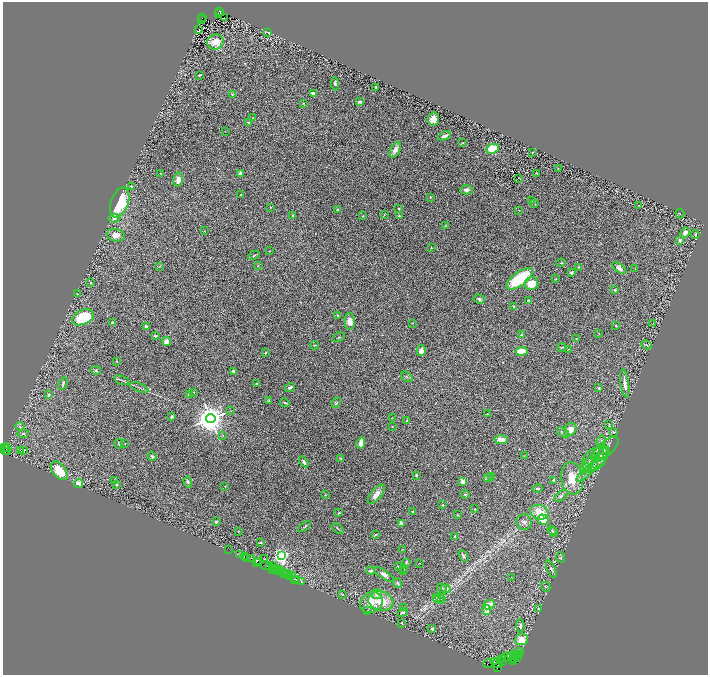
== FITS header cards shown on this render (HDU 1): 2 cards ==
NAXIS1  =                 1411
NAXIS2  =                 1346

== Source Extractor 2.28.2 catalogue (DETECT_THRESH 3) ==
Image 1411 x 1346 px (HDU 1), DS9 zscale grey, zoomed out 1/2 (1 PNG px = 2 x 2 image px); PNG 710 x 677 px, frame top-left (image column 2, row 1346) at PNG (3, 2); each listed source drawn as its Kron ellipse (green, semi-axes under 4 px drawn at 4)
Background 3.44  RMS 0.065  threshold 0.195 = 3 sigma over >= 5 px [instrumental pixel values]
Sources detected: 290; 30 cannot appear on this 1/2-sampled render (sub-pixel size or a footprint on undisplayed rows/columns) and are neither listed nor drawn; the other 260 listed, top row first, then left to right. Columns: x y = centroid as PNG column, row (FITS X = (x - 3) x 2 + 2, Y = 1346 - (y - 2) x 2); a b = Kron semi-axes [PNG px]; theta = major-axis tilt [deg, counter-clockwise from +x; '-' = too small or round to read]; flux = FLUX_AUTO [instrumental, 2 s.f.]
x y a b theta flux
220 11 4 2 - 2100
218 13 2 1 - 480
203 18 3 2 - 1500
224 18 2 1 - 20
201 20 2 1 - 280
199 30 2 1 - 3.1
268 32 4 2 - 12
215 42 8 7 - 160
199 75 2 2 - 13
335 84 7 4 -84 31
376 87 3 2 - 13
232 94 2 2 - 37
313 94 4 2 - 35
360 102 3 2 - 17
303 103 3 2 - 7.2
253 118 3 2 - 6.4
433 119 6 6 - 93
248 122 3 2 - 12
225 132 2 1 - 2.5
444 136 7 3 23 36
463 143 3 2 - 10
493 149 6 4 22 350
395 150 8 5 61 56
532 152 2 2 - 4.8
558 168 2 1 - 3.6
161 173 2 2 - 6.2
240 173 4 3 - 37
537 173 2 2 - 13
518 178 2 1 - 0.97
178 179 7 4 83 82
131 186 3 2 - 8.8
466 190 6 4 1 42
241 195 2 2 - 7.8
430 197 2 2 - 14
532 201 3 2 - 5.7
120 202 16 8 70 540
535 204 3 2 - 5.9
638 205 2 2 - 12
270 207 2 2 - 5.6
399 209 2 2 - 7.8
337 210 4 3 - 19
519 210 3 1 - 4.8
680 214 5 1 - 4.9
384 215 3 3 - 9.2
293 216 4 3 - 22
363 216 2 2 - 8.3
399 216 3 2 - 9.6
114 218 6 4 7 25
445 226 3 3 - 8.7
204 231 3 1 - 4.1
685 233 5 4 - 74
116 235 9 6 -11 96
695 235 4 3 - 15
680 240 3 3 - 26
431 248 2 2 - 7.6
269 251 3 2 - 3.9
254 255 6 2 30 13
561 263 4 2 - 7.7
258 266 3 2 - 5.6
159 267 3 2 - 6.2
579 267 3 2 - 6.7
619 268 8 4 -37 78
635 269 2 2 - 3.8
571 272 4 3 - 24
519 279 15 6 36 590
556 279 3 3 - 8.4
91 283 3 2 - 17
531 284 7 6 - 200
615 290 3 3 - 14
78 294 3 2 - 8.2
479 299 6 3 -18 20
528 300 3 2 - 11
514 306 3 3 - 13
337 315 3 3 - 15
83 317 11 7 25 530
350 321 8 5 -89 100
112 323 4 3 - 19
412 323 3 2 - 4.3
653 323 3 2 - 4.9
146 326 2 2 - 110
616 326 3 2 - 8.6
599 333 2 2 - 4.1
521 335 3 3 - 16
155 336 2 2 - 26
338 337 7 2 27 11
576 339 3 2 - 6.9
166 342 4 4 - 56
315 345 4 1 - 6.8
646 345 5 3 - 13
562 347 5 2 - 13
568 349 3 2 - 5.3
421 351 5 3 - 58
522 351 6 4 3 250
266 353 3 3 - 10
117 361 2 1 - 4.5
96 370 5 3 - 15
233 371 2 2 - 33
407 377 7 2 -36 15
122 380 8 2 -20 21
625 383 14 3 -82 62
63 384 6 3 69 26
257 384 3 2 - 16
290 387 5 3 - 26
139 388 10 2 -22 20
599 388 4 3 - 15
194 392 3 2 - 8.4
48 395 3 3 - 29
189 395 3 3 - 36
269 401 4 2 - 17
285 403 5 2 - 16
336 403 5 4 - 15
231 411 3 2 - 6.5
487 414 3 2 - 6.6
172 416 3 2 - 13
392 418 3 2 - 4.3
211 419 5 4 - 21000
407 421 2 2 - 13
609 424 3 2 - 5.7
20 426 4 3 - 11
392 427 3 2 - 7.7
570 430 7 6 - 79
613 432 4 3 - 9.3
563 433 7 3 -32 20
23 434 5 4 - 18
223 435 2 2 - 5.2
501 440 6 3 4 100
601 441 6 4 79 28
125 443 2 1 - 3.9
361 443 5 3 - 100
119 444 4 3 - 18
7 447 4 2 - 960
4 448 3 1 - 310
605 449 17 7 39 88
6 450 5 2 - 2200
24 450 2 1 - 10
21 451 3 2 - 15
8 452 2 1 - 730
604 453 7 5 65 29
598 454 6 5 - 29
601 455 9 3 45 25
152 456 4 4 - 20
524 456 3 2 - 5.8
340 458 3 2 - 7.7
595 459 15 10 44 140
599 461 10 4 45 46
304 462 6 2 -58 29
588 463 11 4 51 60
594 465 13 4 32 63
587 468 5 3 - 14
59 471 11 6 -48 260
587 472 13 4 42 65
416 475 2 2 - 18
492 476 3 2 - 6.5
488 478 4 3 - 14
572 478 16 11 -81 270
115 480 3 2 - 6.7
554 480 3 3 - 10
463 481 3 3 - 96
188 482 5 3 - 20
79 484 4 3 - 95
116 484 4 3 - 13
225 486 3 2 - 5
538 489 5 3 - 14
376 494 11 5 50 86
465 494 4 3 - 17
325 495 3 2 - 5.6
561 496 7 4 36 27
443 505 2 2 - 7.9
475 509 3 2 - 5.3
413 512 4 3 - 9.4
539 512 9 7 -18 210
339 513 3 2 - 10
457 515 4 2 - 8
543 520 5 5 - 160
216 522 4 2 - 13
524 522 8 7 - 51
401 523 3 3 - 40
304 527 7 3 35 15
338 528 7 2 -36 11
552 530 4 3 - 12
238 532 2 2 - 4.8
554 532 5 3 - 13
375 535 4 1 - 12
455 536 3 2 - 11
260 543 3 2 - 16
402 549 2 2 - 5.6
228 550 3 1 - 45
240 554 3 1 - 71
282 556 4 3 - 4100
464 556 6 3 -56 21
244 557 2 1 - 210
561 557 5 3 - 12
246 558 3 1 - 260
252 559 2 1 - 280
264 559 2 1 - 4.2
258 561 4 2 - 450
256 562 2 2 - 150
406 562 3 2 - 12
420 563 2 2 - 3.9
266 565 5 3 - 760
270 566 3 2 - 220
272 566 2 2 - 830
399 567 3 3 - 9.4
274 568 2 1 - 120
404 568 3 2 - 5.9
272 569 4 1 - 390
551 569 9 3 -67 24
279 570 4 2 - 870
276 571 3 2 - 520
277 571 3 2 - 510
371 571 4 3 - 14
404 571 4 3 - 14
282 572 4 1 - 610
286 573 2 1 - 49
288 573 3 1 - 330
283 574 2 2 - 180
384 574 11 4 -34 50
290 576 3 2 - 230
293 576 2 1 - 190
511 577 2 2 - 4
295 579 3 1 - 290
297 580 2 1 - 140
301 582 2 1 - 190
398 583 5 3 - 15
546 587 5 3 - 13
442 589 6 4 -65 26
446 589 5 4 - 37
342 594 3 3 - 12
377 594 5 5 - 70
437 597 3 2 - 9
439 598 5 3 - 18
441 599 3 2 - 4.9
381 601 13 9 -15 270
371 603 12 10 32 140
489 605 6 3 24 87
403 608 3 3 - 12
538 609 3 2 - 7.6
367 610 3 2 - 7.5
487 610 5 4 - 77
403 613 6 3 30 25
402 623 2 2 - 8.5
520 626 6 4 -87 42
432 629 3 2 - 40
522 639 6 6 - 170
520 652 4 1 - 420
517 654 3 2 - 2100
520 654 3 2 - 550
513 655 6 2 5 2900
515 656 2 1 - 580
507 657 3 1 - 140
517 657 2 1 - 200
503 658 3 2 - 360
514 658 3 2 - 2800
500 661 2 2 - 1600
503 661 2 2 - 240
514 661 2 1 - 60
494 662 4 3 - 980
497 663 5 2 - 4000
488 664 5 1 - 330
497 668 2 1 - 310
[30 sub-pixel or undisplayed-footprint detections neither listed nor drawn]